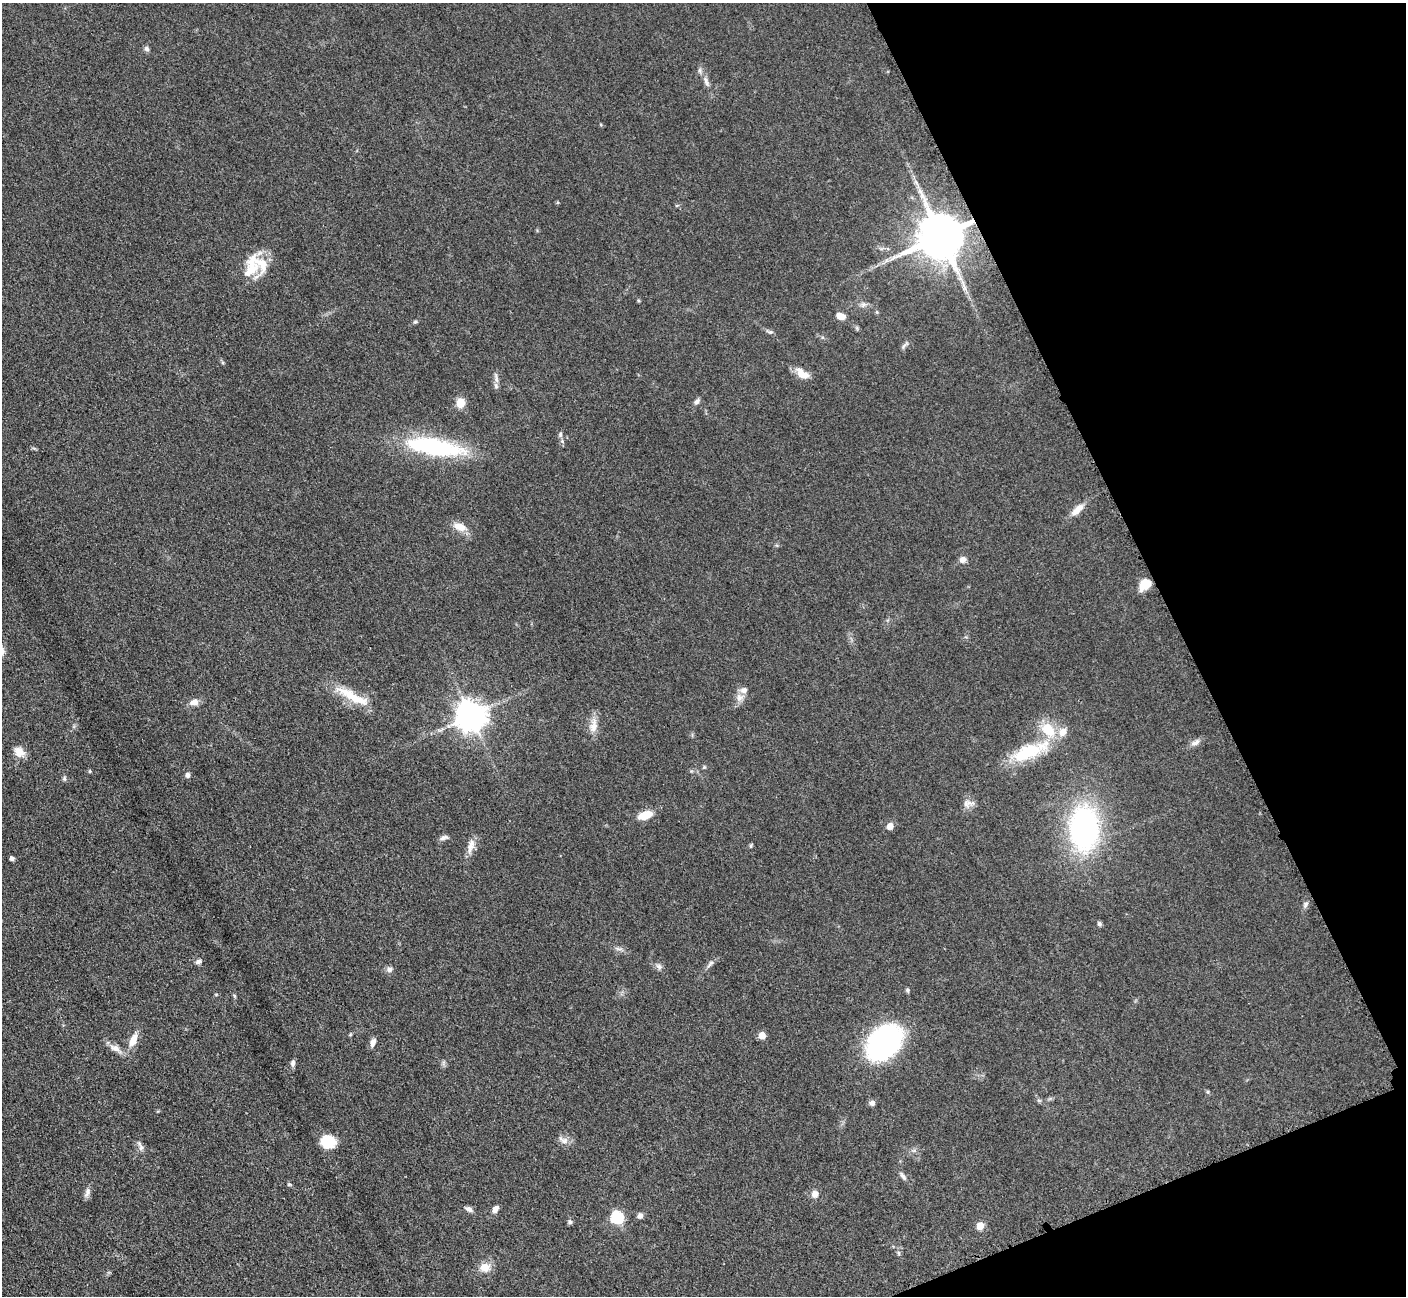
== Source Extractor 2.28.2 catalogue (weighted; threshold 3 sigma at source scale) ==
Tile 12 of 4 x 4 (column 4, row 3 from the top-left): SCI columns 4231-5634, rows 1591-2884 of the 5700 x 5663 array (HDU 1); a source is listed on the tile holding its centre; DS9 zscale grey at full resolution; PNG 1408 x 1298 px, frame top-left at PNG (2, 3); no overlay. Shown black and unused: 19% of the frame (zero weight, under 3 of 5 exposures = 4% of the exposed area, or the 3 px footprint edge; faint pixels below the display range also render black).
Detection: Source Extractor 2.28.2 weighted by HDU 2 'WHT'; one run over the whole footprint, this tile lists its part. Background 0.0529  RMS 0.0056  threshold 0.0253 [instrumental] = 3 sigma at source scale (4.5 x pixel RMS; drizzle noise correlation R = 1.50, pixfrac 1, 0.05/0.05 arcsec/px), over >= 5 px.
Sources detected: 77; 6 inside a brighter listed object's ellipse — not listed separately; the other 71 listed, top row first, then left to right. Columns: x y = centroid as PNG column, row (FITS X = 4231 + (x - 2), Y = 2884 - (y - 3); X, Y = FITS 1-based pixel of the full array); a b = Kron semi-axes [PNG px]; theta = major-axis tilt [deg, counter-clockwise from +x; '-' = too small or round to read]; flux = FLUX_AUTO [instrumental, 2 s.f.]
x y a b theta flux
147 49 8 6 -46 1.3
706 81 16 6 -70 3.2
922 196 7 6 - 1.8
941 236 12 12 - 2900
251 270 31 16 46 15
863 304 8 6 44 1.8
841 316 10 7 -24 4.6
415 322 6 4 1 0.85
770 332 7 5 -18 1.2
905 345 15 3 41 1.3
802 374 18 10 -40 6.5
496 377 19 4 -77 2.4
697 401 8 6 49 1.6
460 403 10 9 - 7
560 434 7 5 89 1.3
434 447 68 18 -9 62
1077 510 20 8 45 5.5
460 527 20 10 -18 5.8
963 560 8 8 - 2.7
1145 584 10 7 37 16
352 696 50 11 -29 16
739 698 11 9 79 3.8
194 702 12 8 11 3.5
471 716 9 9 - 880
593 726 22 10 84 6.1
1195 742 15 6 27 2.8
1029 751 57 18 22 29
19 752 13 11 -46 6
704 767 6 4 45 0.73
90 771 5 4 - 0.74
188 775 6 5 - 1.7
64 779 7 5 -88 1
968 803 17 9 5 3.6
645 815 14 7 21 11
890 826 6 5 - 4.7
1084 828 34 22 -90 140
444 837 11 6 18 2
471 846 21 8 74 4.8
751 846 6 4 70 0.76
12 858 4 4 - 1.9
1306 904 11 5 62 1.6
1099 924 6 5 - 1.3
618 949 10 4 -13 1.4
199 961 8 5 14 1.8
710 964 13 5 50 1.8
659 967 10 6 -59 1.8
389 969 8 7 - 1.9
908 990 6 5 - 0.86
235 996 6 4 -70 0.65
762 1035 5 5 - 8.6
133 1040 19 9 66 6.3
373 1042 11 6 69 2.6
884 1042 36 23 43 110
115 1048 16 8 -21 4.1
293 1063 10 6 84 1.5
872 1103 6 6 - 2
563 1140 16 8 -22 3.3
328 1141 12 11 - 20
140 1146 16 6 -68 2.2
903 1176 12 5 -54 1.8
289 1184 6 4 1 0.63
87 1192 14 6 75 2.5
815 1194 9 8 - 3.3
469 1209 10 5 -27 2.2
495 1209 8 5 54 3.5
640 1215 7 6 - 2.1
617 1217 6 6 - 60
570 1222 7 6 - 1.2
980 1226 5 5 - 13
899 1253 6 4 -88 0.91
485 1267 15 12 3 5.9
Overlapping masked pixels (flux is a lower limit): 1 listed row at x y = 941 236